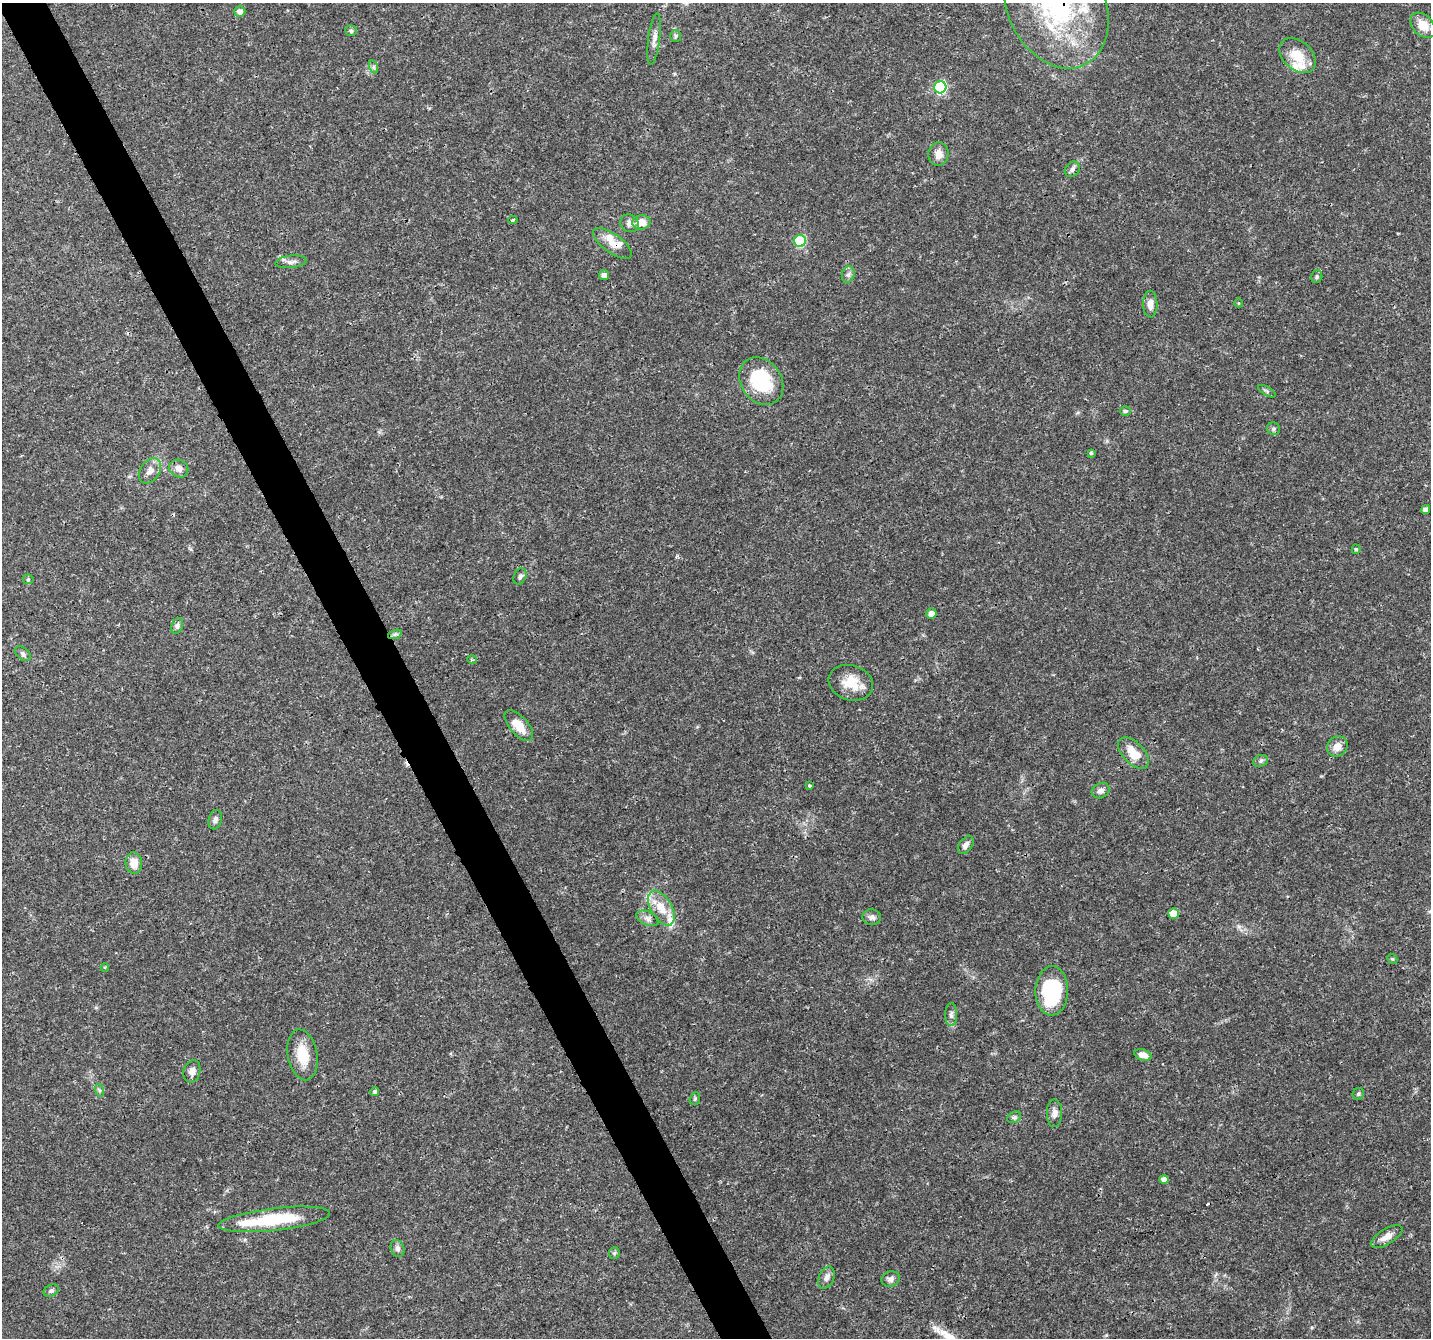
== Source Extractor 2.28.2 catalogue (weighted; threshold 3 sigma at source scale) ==
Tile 11 of 4 x 4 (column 3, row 3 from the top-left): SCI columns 2864-4292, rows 1436-2771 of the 5728 x 5603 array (HDU 1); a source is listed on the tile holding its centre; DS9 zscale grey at full resolution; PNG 1433 x 1340 px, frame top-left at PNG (2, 3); each listed source drawn as its Kron ellipse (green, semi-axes under 4 px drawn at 4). Shown black and unused: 4% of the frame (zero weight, under 3 of 4 exposures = <1% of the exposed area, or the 3 px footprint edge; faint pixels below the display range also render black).
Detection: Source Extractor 2.28.2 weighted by HDU 2 'WHT'; one run over the whole footprint, this tile lists its part. Background 0.0255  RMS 0.0019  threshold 0.00867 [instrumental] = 3 sigma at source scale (4.5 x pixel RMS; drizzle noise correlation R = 1.50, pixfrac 1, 0.0396/0.0396 arcsec/px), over >= 5 px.
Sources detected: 82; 1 inside a brighter object's white glare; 2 cosmic-ray / hot-pixel residue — neither listed nor drawn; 6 inside a brighter listed object's ellipse — not listed separately; the other 73 listed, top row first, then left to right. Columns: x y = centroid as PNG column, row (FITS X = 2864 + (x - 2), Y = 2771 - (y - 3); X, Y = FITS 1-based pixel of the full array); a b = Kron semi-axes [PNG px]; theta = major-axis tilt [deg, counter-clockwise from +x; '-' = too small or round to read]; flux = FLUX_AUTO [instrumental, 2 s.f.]
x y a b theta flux
1056 5 66 49 -65 39
240 11 5 5 - 1.1
1423 25 15 10 -46 3
351 31 5 5 - 0.45
676 36 6 5 - 0.33
654 39 26 6 83 1.3
1298 56 21 14 -42 4.3
374 67 7 4 -71 0.36
940 87 6 6 - 23
938 154 11 10 - 1.8
1072 169 8 7 - 0.66
513 220 5 4 - 0.25
641 222 9 7 3 2.4
629 223 9 8 - 0.96
800 241 6 6 - 16
612 243 23 9 -36 2.2
291 262 15 6 6 0.95
604 275 5 5 - 0.71
848 275 8 6 74 0.63
1317 277 6 5 - 0.37
1239 303 4 3 - 0.17
1150 304 13 7 -90 1.3
761 381 25 20 -55 12
1267 391 10 4 -29 0.37
1125 411 5 4 - 0.32
1273 429 7 6 - 0.41
1091 453 4 4 - 0.23
179 469 10 8 -30 1.3
150 471 14 9 56 1.5
1426 509 4 4 - 0.68
1356 549 5 4 - 0.31
520 576 8 6 67 0.57
28 579 5 5 - 0.26
931 613 5 5 - 1.2
177 626 8 5 71 0.52
395 634 7 4 18 0.41
23 654 9 5 -38 0.55
472 660 5 3 - 0.2
851 683 23 17 -18 4.2
519 726 19 9 -48 3.1
1337 746 11 9 45 1.8
1134 753 19 10 -45 3.4
1261 761 8 5 21 0.47
809 785 3 3 - 0.42
1101 791 9 7 29 0.9
215 820 10 6 74 0.64
966 845 10 6 55 0.83
134 863 10 8 -84 2.3
661 908 19 10 -60 3.4
1174 914 5 5 - 4
872 917 9 8 - 0.78
648 918 12 6 -24 0.88
1392 959 5 4 - 0.25
105 967 4 3 - 0.16
1052 991 25 16 89 15
951 1014 11 6 89 0.67
302 1055 25 14 -80 4.8
1143 1055 9 5 -19 1.5
192 1071 11 8 73 1.1
99 1090 6 4 -71 0.31
375 1091 4 4 - 0.38
1358 1094 6 5 - 0.4
695 1099 6 5 - 0.29
1054 1113 14 7 89 1.1
1014 1117 7 5 30 0.39
1164 1179 4 4 - 1
274 1219 56 11 6 12
1387 1237 18 7 31 1.7
398 1248 9 6 -68 0.68
614 1253 6 5 - 0.31
826 1278 12 7 68 0.94
891 1279 9 7 20 0.75
51 1291 8 5 26 0.42
Overlapping masked pixels (flux is a lower limit): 2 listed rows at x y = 1056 5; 612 243
Isophote crosses this tile's border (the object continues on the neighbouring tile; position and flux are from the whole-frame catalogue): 1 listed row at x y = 1056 5